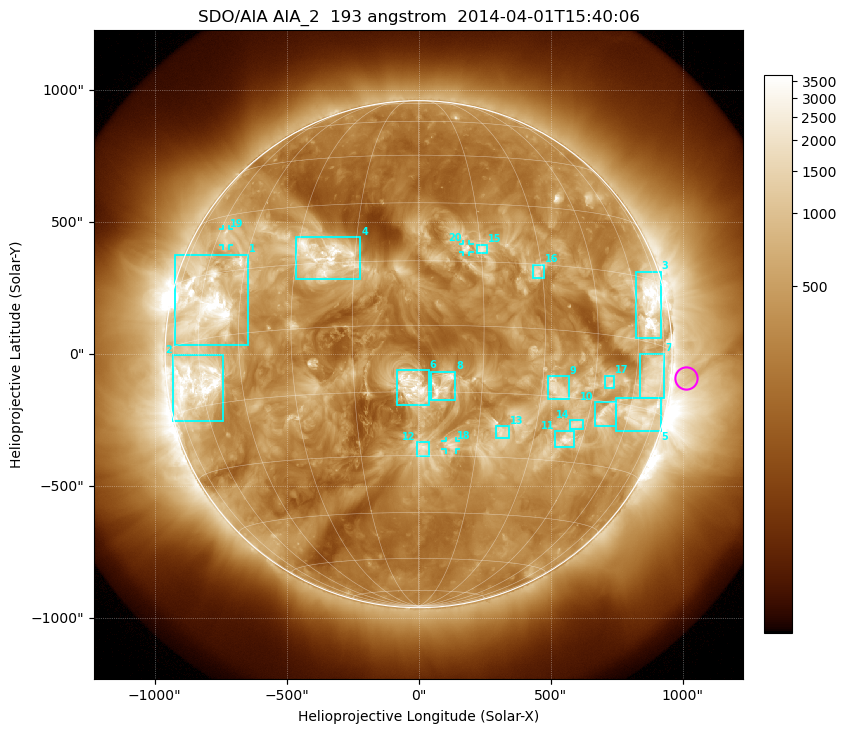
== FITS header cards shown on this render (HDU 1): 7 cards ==
TELESCOP= 'SDO/AIA'
INSTRUME= 'AIA_2'
WAVELNTH=                  193
WAVEUNIT= 'angstrom'
DATE-OBS= '2014-04-01T15:40:06.84'
CTYPE1  = 'HPLN-TAN'
CTYPE2  = 'HPLT-TAN'

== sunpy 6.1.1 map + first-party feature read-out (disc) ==
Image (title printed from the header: SDO/AIA AIA_2  193 angstrom  2014-04-01T15:40:06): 1024 x 1024 px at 2.4 arcsec/px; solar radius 960 arcsec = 400 px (full disc in frame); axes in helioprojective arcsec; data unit not stated in the header (colour bar unlabelled)
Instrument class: DISC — disc imager (sunpy class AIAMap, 193 A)
Bright regions (active regions / flare kernels): reference = the median radial profile (limb darkening/brightening removed); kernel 9 px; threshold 5 sigma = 937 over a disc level ~330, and >= 1.15x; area >= 12 px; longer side >= 10 px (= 24 arcsec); searched inside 0.97 R_sun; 23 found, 20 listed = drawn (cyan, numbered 1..; 3 of them under ~33 arcsec drawn as corner ticks so the feature stays visible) (cap 20 boxes per figure: the strongest are kept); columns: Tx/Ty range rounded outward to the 5 arcsec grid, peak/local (2 s.f.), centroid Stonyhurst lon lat
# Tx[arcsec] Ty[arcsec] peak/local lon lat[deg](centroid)
1 -925..-645 30..380 17 -58 +8
2 -930..-740 -255..-5 15 -63 -9
3 820..920 60..315 12 +67 +8
4 -465..-220 280..445 7 -23 +17
5 745..920 -290..-165 6.3 +65 -16
6 -85..40 -195..-60 9.8 -1 -14
7 840..930 -165..5 5.1 +69 -8
8 45..140 -175..-65 7.7 +6 -13
9 490..570 -170..-85 4.7 +34 -13
10 665..750 -270..-180 6.9 +50 -18
11 515..590 -350..-290 6.8 +40 -25
12 -10..40 -385..-330 5.5 +1 -28
13 295..340 -320..-270 3.9 +21 -24
14 570..625 -285..-250 4.9 +42 -21
15 220..260 380..415 4.7 +15 +18
16 435..475 285..340 4.9 +29 +13
17 705..745 -130..-80 5.9 +50 -11
18 100..145 -360..-325 4.7 +8 -27
19 -745..-720 410..475 4.6 -56 +24
20 165..195 385..420 4.7 +11 +18
Off-limb structures (1.02-1.3 R_sun): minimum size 162 px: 3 found; the strongest spans PA ~220..310 deg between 1.02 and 1.3 R_sun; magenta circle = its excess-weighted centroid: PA ~265 deg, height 1.06 R_sun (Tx ~1010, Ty ~-90 arcsec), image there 2.3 x the reference